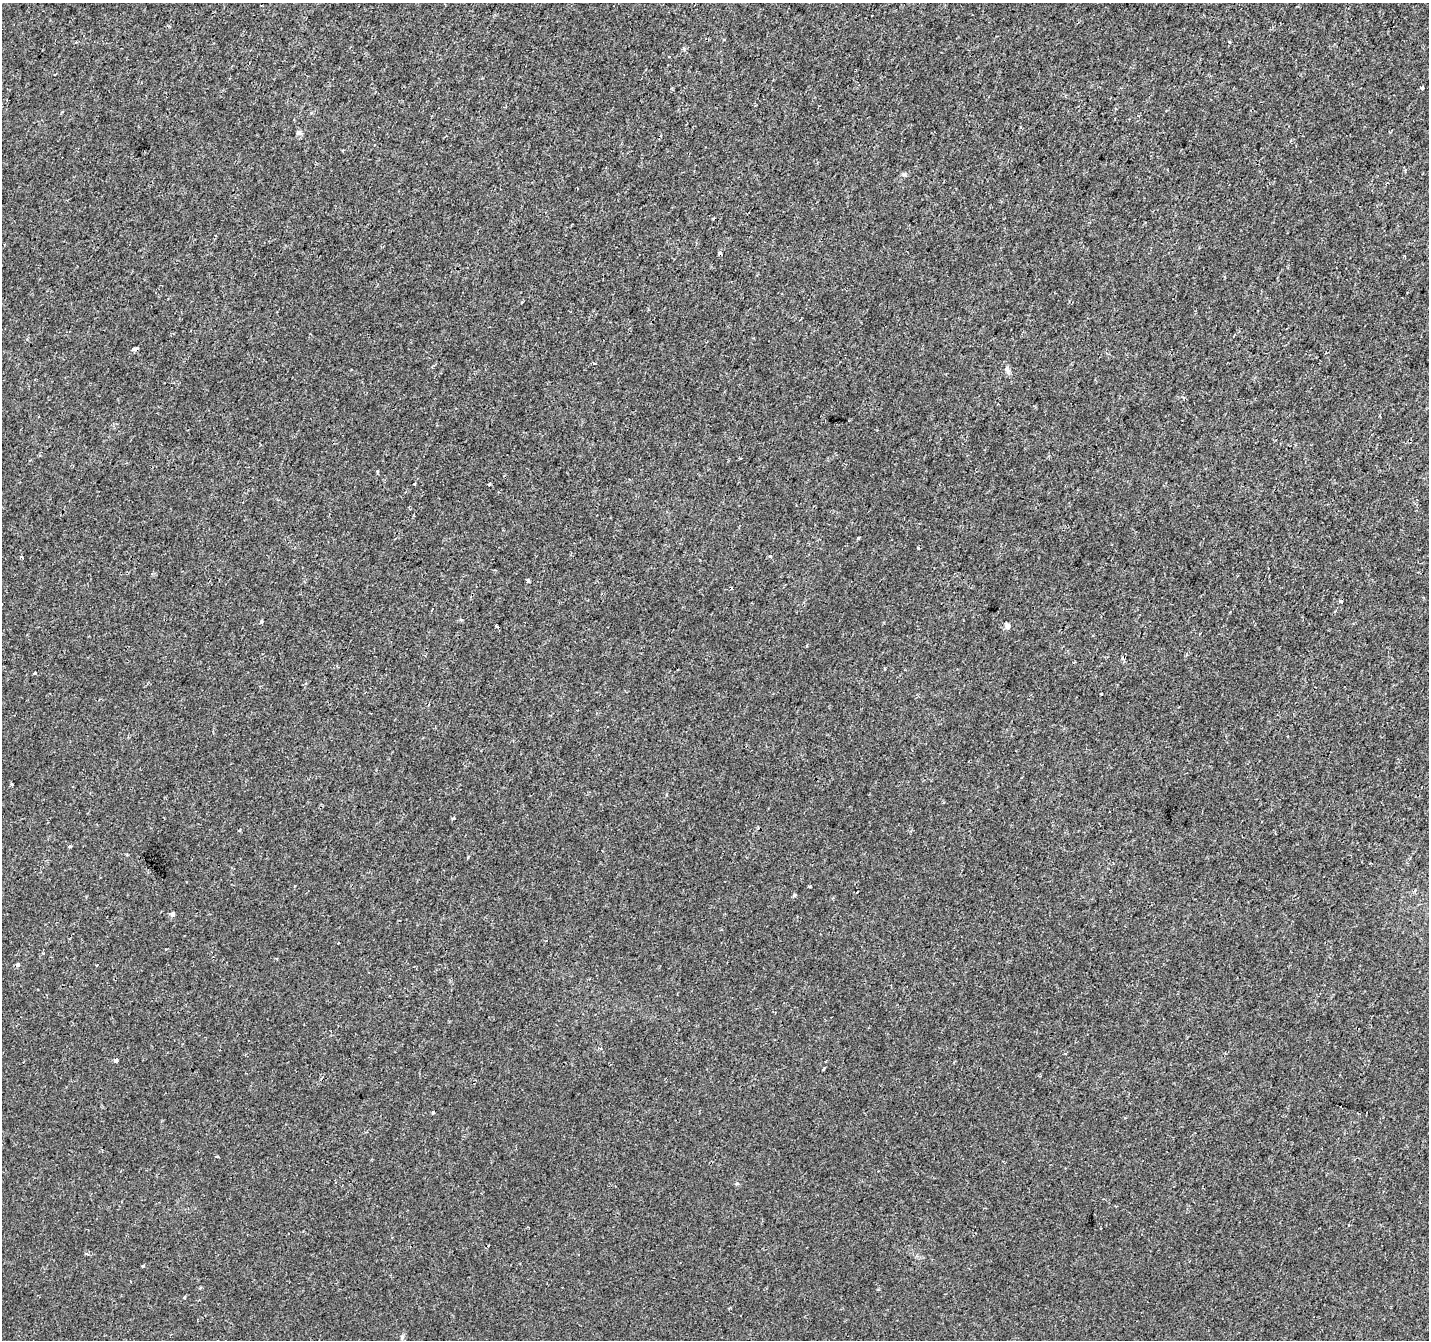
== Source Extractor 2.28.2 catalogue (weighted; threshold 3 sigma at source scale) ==
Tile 10 of 4 x 4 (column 2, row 3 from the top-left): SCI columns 1428-2854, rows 1540-2877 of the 5715 x 5822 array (HDU 1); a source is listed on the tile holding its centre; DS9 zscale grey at full resolution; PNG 1431 x 1342 px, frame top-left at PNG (2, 3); no overlay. Shown black and unused: <1% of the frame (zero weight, under 2 of 3 exposures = <1% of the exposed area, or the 3 px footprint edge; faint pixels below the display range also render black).
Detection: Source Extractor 2.28.2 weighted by HDU 2 'WHT'; one run over the whole footprint, this tile lists its part. Background 2.51e-04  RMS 0.0022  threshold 0.0101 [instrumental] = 3 sigma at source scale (4.5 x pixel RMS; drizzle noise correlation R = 1.50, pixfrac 1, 0.0396/0.0396 arcsec/px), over >= 5 px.
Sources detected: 43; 6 cosmic-ray / hot-pixel residue — not listed; the other 37 listed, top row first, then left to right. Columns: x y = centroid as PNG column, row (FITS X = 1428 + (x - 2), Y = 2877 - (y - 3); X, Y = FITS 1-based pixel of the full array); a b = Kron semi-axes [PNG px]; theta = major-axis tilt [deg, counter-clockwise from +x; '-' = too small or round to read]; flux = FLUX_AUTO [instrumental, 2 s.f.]
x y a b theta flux
1422 88 3 3 - 1.3
298 132 7 7 - 0.51
577 188 2 2 - 0.18
713 218 3 3 - 0.22
136 348 5 3 - 1.2
1007 369 7 6 - 0.66
378 471 3 3 - 0.33
414 484 3 3 - 0.45
489 484 3 3 - 0.47
918 547 3 2 - 0.29
22 557 4 3 - 0.22
770 557 4 4 - 0.28
528 581 3 3 - 2.5
461 620 4 3 - 0.41
261 621 3 3 - 0.53
497 626 4 3 - 0.57
1007 626 8 6 -47 0.65
35 673 3 3 - 0.41
1101 694 2 2 - 0.22
11 784 3 3 - 0.31
453 818 4 2 - 0.38
239 830 4 3 - 0.26
70 846 3 3 - 0.63
810 886 3 3 - 0.66
857 892 3 2 - 0.23
794 895 5 3 - 0.33
173 914 6 5 - 0.55
338 943 3 2 - 0.31
18 965 4 3 - 0.88
96 965 3 2 - 0.17
600 1048 5 3 - 0.22
116 1060 4 3 - 2.8
433 1112 3 3 - 0.65
217 1156 4 2 - 0.23
143 1266 3 3 - 0.48
185 1298 4 3 - 0.3
402 1337 7 5 -85 0.39
Overlapping masked pixels (flux is a lower limit): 1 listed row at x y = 136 348
Unlisted compact peaks at least as high as the median listed source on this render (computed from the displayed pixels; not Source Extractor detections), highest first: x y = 737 1183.